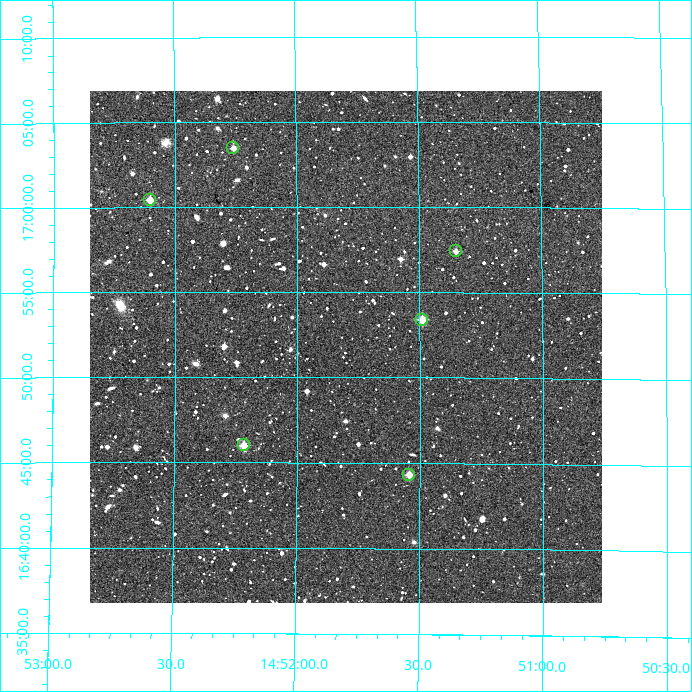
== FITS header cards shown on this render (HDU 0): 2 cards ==
NAXIS1  =                  512
NAXIS2  =                  512

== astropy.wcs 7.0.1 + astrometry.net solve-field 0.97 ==
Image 512 x 512 px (HDU 0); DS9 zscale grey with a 90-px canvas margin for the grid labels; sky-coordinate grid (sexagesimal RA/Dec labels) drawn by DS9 from the SOLVED WCS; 6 Tycho-2 reference stars matched to detected sources circled (green)
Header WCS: RA---TAN/DEC--TAN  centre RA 14:51:48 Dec +16:52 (222.95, +16.86 deg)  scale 3.52 arcsec/px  FOV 30.0' x 30.0'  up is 0 deg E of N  parity normal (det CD < 0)
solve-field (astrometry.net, Tycho-2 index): VERIFIED the header's WCS against the Tycho-2 star catalogue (verified at 2 index scales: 6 matches each, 0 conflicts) and refined it, rather than solving blind
Solved WCS: RA---TAN-SIP/DEC--TAN-SIP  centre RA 14:51:48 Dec +16:52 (222.95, +16.86 deg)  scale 3.51 arcsec/px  FOV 30.0' x 30.0'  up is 0 deg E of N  parity normal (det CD < 0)
The solver's refit moves the header's centre by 3.3 arcsec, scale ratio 0.9993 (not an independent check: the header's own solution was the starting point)
Tycho-2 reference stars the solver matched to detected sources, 6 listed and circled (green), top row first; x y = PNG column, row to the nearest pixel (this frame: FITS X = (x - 90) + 1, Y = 512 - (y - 91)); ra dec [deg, ICRS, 3 dp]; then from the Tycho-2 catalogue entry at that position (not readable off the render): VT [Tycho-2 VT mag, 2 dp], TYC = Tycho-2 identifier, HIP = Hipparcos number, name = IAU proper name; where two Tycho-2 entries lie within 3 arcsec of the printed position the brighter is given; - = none
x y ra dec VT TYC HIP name
233 148 223.064 +17.058 11.61 1478-346-1 - -
150 200 223.151 +17.007 10.92 1478-239-1 - -
456 251 222.838 +16.957 11.80 1478-140-1 - -
422 320 222.872 +16.890 10.73 1478-201-1 - -
244 445 223.054 +16.767 10.72 1478-96-1 - -
409 475 222.886 +16.739 11.43 1478-88-1 - -